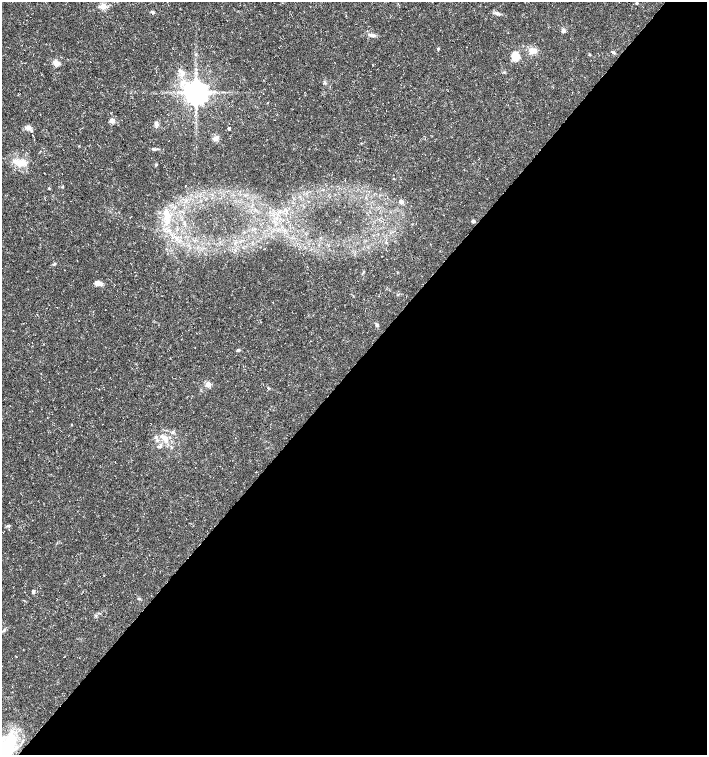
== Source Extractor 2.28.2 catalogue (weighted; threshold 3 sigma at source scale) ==
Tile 12 of 4 x 4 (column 4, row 3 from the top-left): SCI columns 4390-5798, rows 1513-3017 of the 6027 x 6026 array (HDU 1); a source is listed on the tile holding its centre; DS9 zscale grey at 2 x 2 block average (1 PNG px = mean of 2 x 2 image px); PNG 709 x 757 px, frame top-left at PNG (2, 2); no overlay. Shown black and unused: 52% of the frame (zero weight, under 3 of 5 exposures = <1% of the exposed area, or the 3 px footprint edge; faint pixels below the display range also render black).
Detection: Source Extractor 2.28.2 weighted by HDU 2 'WHT'; one run over the whole footprint, this tile lists its part. Background 0.0133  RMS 0.0019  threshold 0.00841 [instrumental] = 3 sigma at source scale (4.5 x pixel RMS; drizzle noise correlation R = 1.50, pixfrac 1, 0.0396/0.0396 arcsec/px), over >= 5 px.
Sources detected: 46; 3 inside a brighter listed object's ellipse — not listed separately; the other 43 listed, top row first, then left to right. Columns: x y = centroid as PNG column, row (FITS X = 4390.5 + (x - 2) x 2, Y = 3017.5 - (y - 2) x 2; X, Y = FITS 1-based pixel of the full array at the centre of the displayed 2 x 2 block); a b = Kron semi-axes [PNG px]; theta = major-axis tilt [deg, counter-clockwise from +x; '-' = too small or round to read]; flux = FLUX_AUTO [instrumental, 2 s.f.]
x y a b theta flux
636 3 3 3 - 0.34
103 6 3 3 - 14
153 12 4 4 - 0.59
497 13 6 4 -32 1
564 31 5 5 - 1.2
372 35 8 4 -16 1.5
438 49 3 3 - 0.38
532 50 9 6 -16 3.2
589 54 3 2 - 0.32
515 56 10 7 -61 5.4
56 63 7 6 - 2.3
182 73 7 5 -46 2
183 83 10 6 22 2.9
196 92 6 5 - 610
112 120 3 3 - 6.2
156 124 7 3 -70 0.92
28 128 8 5 -7 1.6
229 128 2 2 - 0.74
215 138 7 5 26 1.4
153 149 6 3 -7 0.73
20 163 13 8 0 4.9
49 188 3 3 - 0.32
401 202 3 3 - 4.6
166 216 19 5 -70 4.2
473 221 3 3 - 1.4
185 223 4 3 - 0.52
55 263 3 2 - 0.36
397 272 3 2 - 0.24
98 283 9 5 -11 2.6
377 325 5 4 - 0.73
238 350 4 3 - 0.54
208 384 3 3 - 9.3
268 388 3 2 - 0.32
71 425 3 2 - 0.2
172 432 4 3 - 0.59
156 437 4 3 - 0.63
165 438 7 5 -30 2.9
157 440 3 3 - 0.51
160 447 6 3 24 0.78
8 526 6 3 9 0.59
33 591 4 3 - 0.93
4 630 5 3 - 0.6
3 750 39 16 54 36
Isophote crosses this tile's border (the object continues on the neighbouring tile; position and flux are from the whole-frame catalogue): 1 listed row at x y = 3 750
Diffuse or blended objects may show on this block-average render without a row.